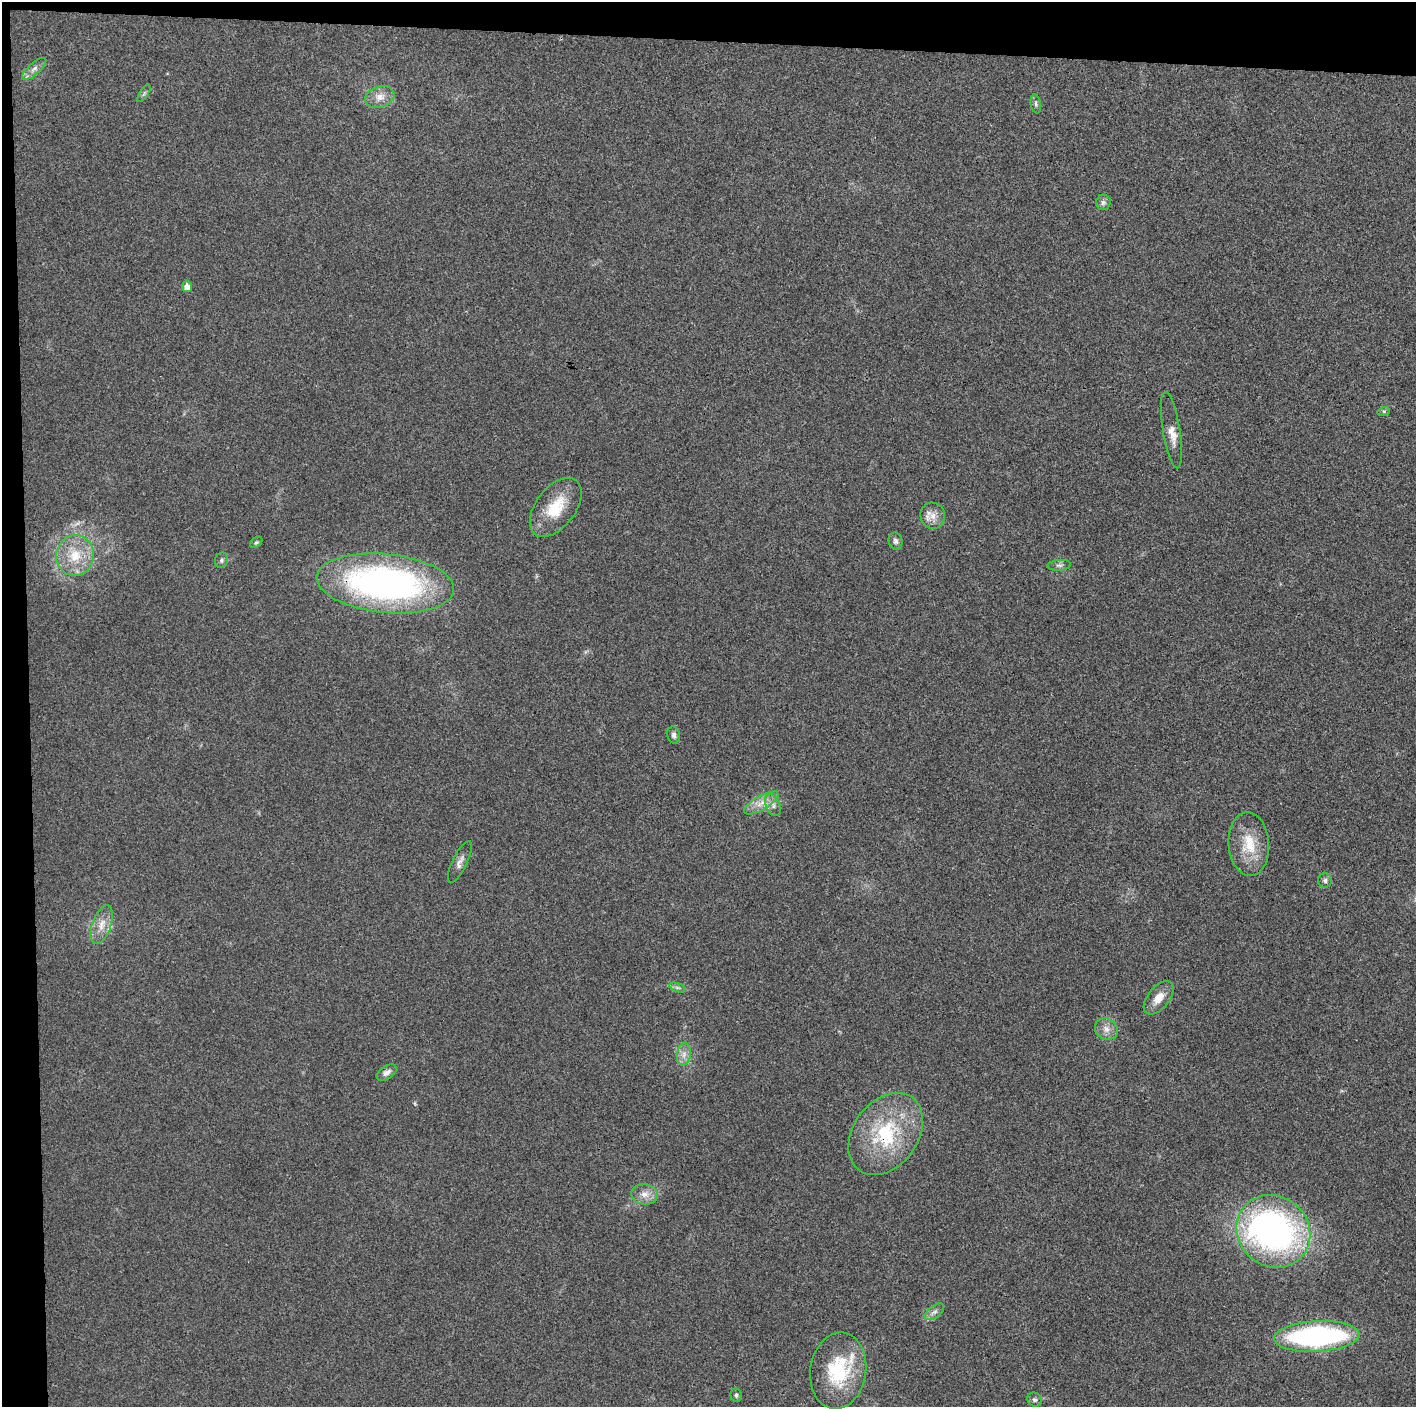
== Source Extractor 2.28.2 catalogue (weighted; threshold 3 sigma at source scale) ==
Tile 1 of 3 x 3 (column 1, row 1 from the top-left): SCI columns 7-1420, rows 2822-4226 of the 4249 x 4229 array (HDU 1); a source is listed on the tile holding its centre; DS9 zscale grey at full resolution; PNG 1418 x 1409 px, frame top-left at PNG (2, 2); each listed source drawn as its Kron ellipse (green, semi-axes under 4 px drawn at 4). Shown black and unused: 5% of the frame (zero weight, under 3 of 4 exposures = <1% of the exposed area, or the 3 px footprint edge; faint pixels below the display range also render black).
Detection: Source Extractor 2.28.2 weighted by HDU 2 'WHT'; one run over the whole footprint, this tile lists its part. Background 0.0214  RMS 0.0057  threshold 0.0255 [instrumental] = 3 sigma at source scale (4.5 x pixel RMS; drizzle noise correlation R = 1.50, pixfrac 1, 0.05/0.05 arcsec/px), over >= 5 px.
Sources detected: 38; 2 inside a brighter listed object's ellipse — not listed separately; the other 36 listed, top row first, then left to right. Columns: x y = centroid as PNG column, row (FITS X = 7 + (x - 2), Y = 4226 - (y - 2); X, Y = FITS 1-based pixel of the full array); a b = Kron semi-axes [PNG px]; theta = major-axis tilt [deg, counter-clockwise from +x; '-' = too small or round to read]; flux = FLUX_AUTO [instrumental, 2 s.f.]
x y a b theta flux
34 69 15 6 41 3.1
144 93 10 4 57 1.2
380 97 15 10 19 5.6
1036 104 9 5 -78 1.3
1103 202 7 7 - 1.9
187 287 5 5 - 4.9
1384 411 6 4 17 0.74
1171 430 38 8 -81 7
556 507 34 19 53 21
933 516 13 12 - 5.5
895 541 8 7 - 2
256 542 7 4 37 0.91
75 555 20 19 - 17
222 560 8 6 67 1.5
1059 565 11 5 4 1.9
385 583 69 29 -6 210
674 735 9 6 -79 1.8
761 803 19 7 30 5.9
773 805 11 7 -66 2.7
1249 844 32 20 -86 18
460 862 23 7 64 3.6
1325 880 7 7 - 1.6
102 925 20 9 70 6.9
677 987 8 3 -19 1.2
1159 998 19 10 51 7.4
1106 1029 12 10 -37 4.1
684 1054 11 7 80 3.6
387 1073 11 6 33 2.7
886 1134 45 32 54 49
645 1194 13 10 -7 5.1
1273 1231 38 35 -39 190
934 1312 11 6 37 2.4
1317 1336 43 15 3 120
838 1371 38 28 82 40
736 1395 7 5 -80 1.2
1035 1400 7 6 - 1.5
Overlapping masked pixels (flux is a lower limit): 2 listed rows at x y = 385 583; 886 1134